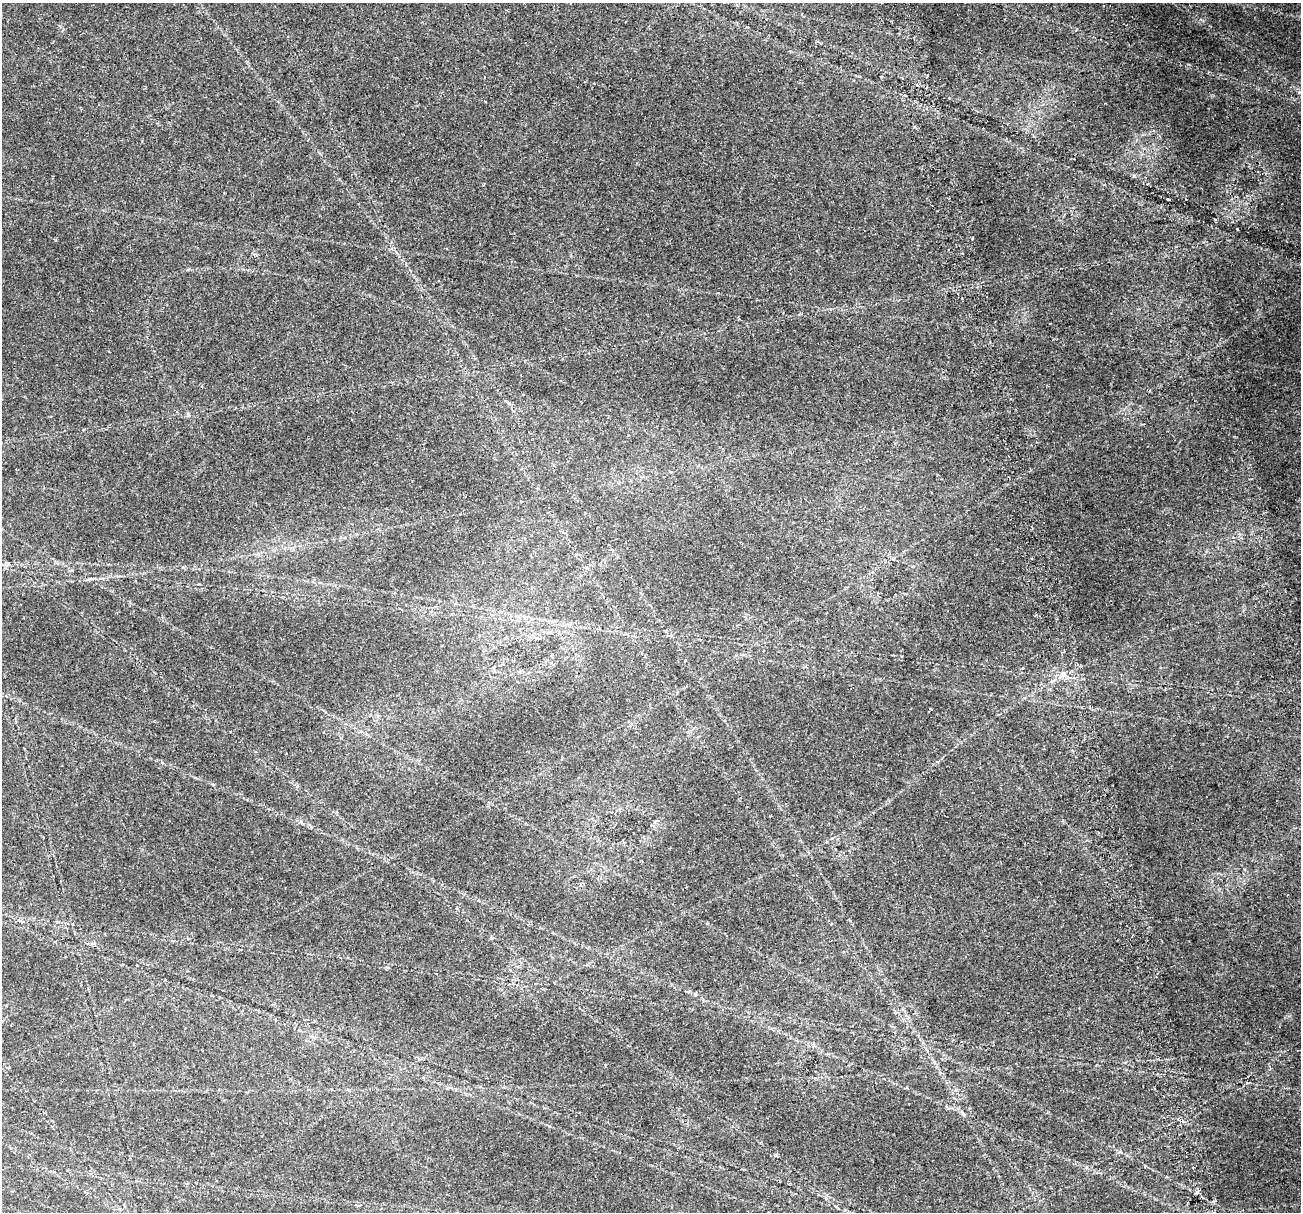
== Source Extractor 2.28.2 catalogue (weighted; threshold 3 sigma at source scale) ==
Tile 10 of 4 x 4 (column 2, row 3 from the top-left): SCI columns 1716-3014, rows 1772-2981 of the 6025 x 5914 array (HDU 1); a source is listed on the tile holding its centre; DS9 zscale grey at full resolution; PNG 1303 x 1214 px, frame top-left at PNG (2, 3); no overlay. Shown black and unused: <1% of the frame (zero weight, under 2 of 4 exposures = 22% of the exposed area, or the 3 px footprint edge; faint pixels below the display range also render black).
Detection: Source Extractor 2.28.2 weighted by HDU 2 'WHT'; one run over the whole footprint, this tile lists its part. Background 0.061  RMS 0.0038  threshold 0.0171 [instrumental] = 3 sigma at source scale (4.5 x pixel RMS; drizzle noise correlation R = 1.50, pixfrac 1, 0.0396/0.0396 arcsec/px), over >= 5 px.
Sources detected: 4; all 4 listed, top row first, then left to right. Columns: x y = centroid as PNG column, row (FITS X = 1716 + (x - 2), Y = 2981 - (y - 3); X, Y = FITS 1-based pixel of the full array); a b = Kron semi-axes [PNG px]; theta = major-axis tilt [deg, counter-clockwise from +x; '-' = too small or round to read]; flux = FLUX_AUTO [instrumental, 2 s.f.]
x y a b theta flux
1168 199 3 2 - 0.29
1064 674 8 6 -71 1.5
931 709 3 3 - 0.3
775 1155 5 4 - 0.49